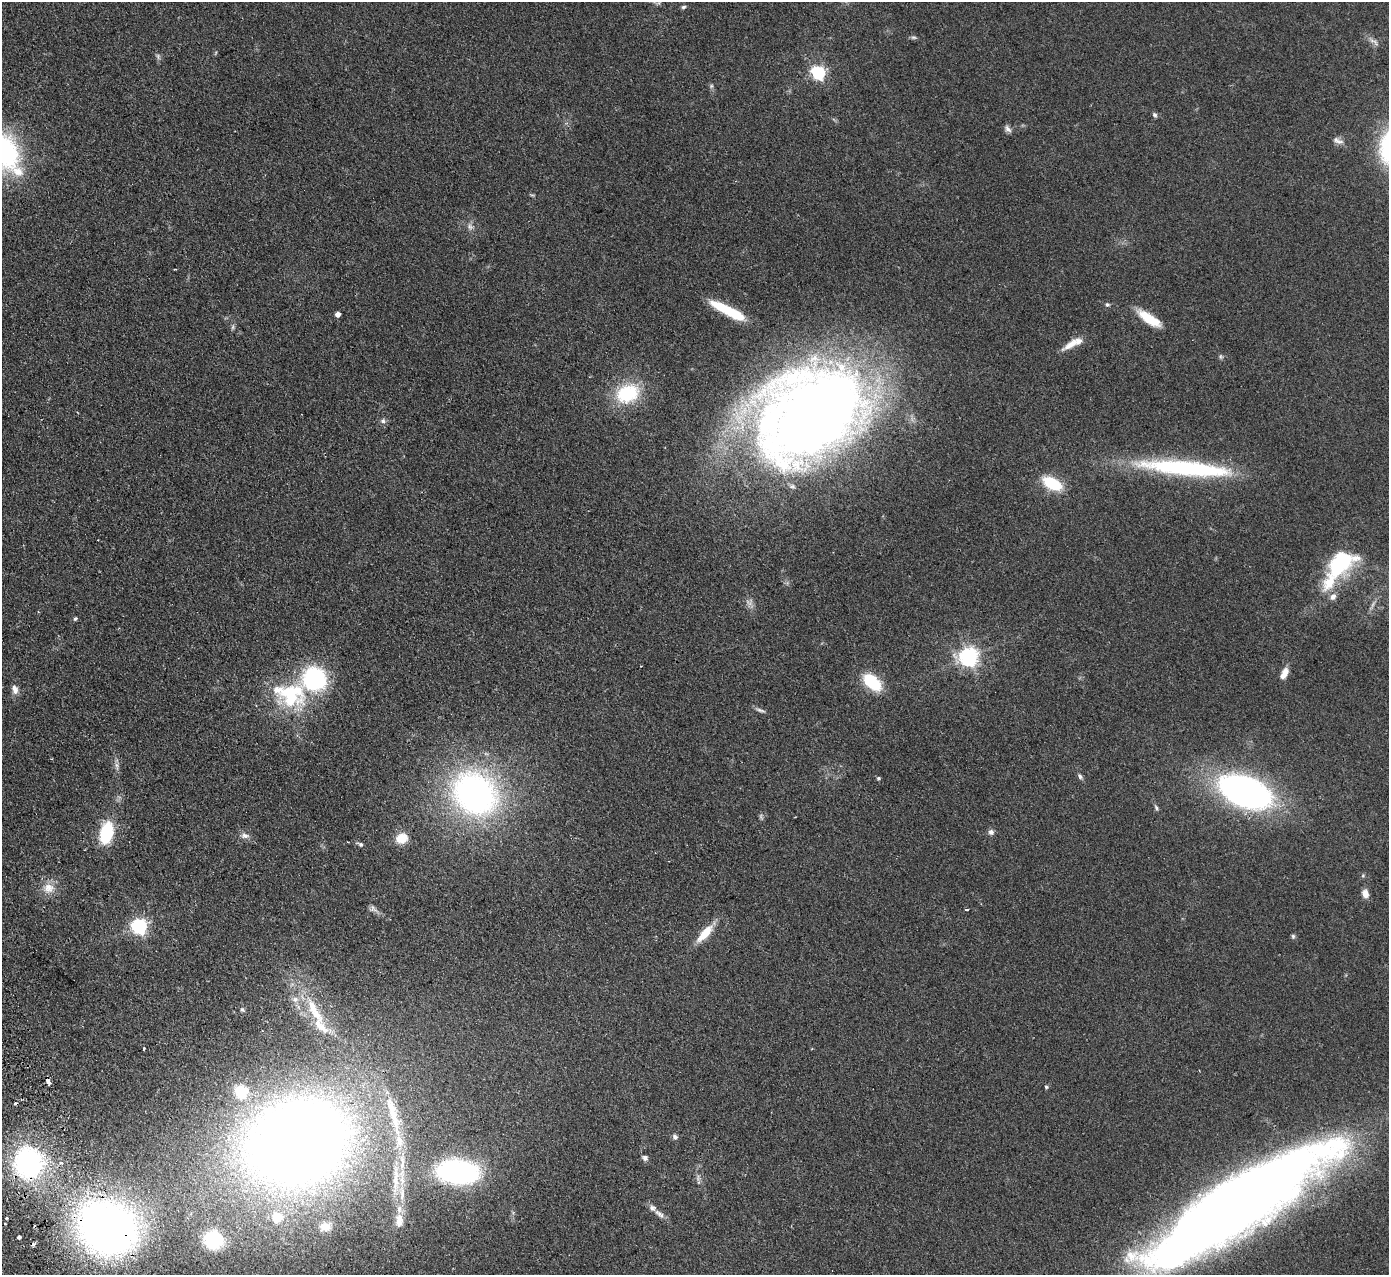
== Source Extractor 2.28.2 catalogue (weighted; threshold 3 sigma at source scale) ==
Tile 7 of 4 x 4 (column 3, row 2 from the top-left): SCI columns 2829-4215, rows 2728-4000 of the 5655 x 5585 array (HDU 1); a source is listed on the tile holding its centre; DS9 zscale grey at full resolution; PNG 1391 x 1277 px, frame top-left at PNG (2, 2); no overlay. Shown black and unused: <1% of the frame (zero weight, under 2 of 3 exposures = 3% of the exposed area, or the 3 px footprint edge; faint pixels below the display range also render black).
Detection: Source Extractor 2.28.2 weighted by HDU 2 'WHT'; one run over the whole footprint, this tile lists its part. Background 0.145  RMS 0.01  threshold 0.0452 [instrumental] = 3 sigma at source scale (4.5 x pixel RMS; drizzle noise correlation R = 1.50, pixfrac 1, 0.05/0.05 arcsec/px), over >= 5 px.
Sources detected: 101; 4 too faint to see at this stretch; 6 inside a brighter object's white glare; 4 cosmic-ray / hot-pixel residue — not listed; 11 inside a brighter listed object's ellipse — not listed separately; the other 76 listed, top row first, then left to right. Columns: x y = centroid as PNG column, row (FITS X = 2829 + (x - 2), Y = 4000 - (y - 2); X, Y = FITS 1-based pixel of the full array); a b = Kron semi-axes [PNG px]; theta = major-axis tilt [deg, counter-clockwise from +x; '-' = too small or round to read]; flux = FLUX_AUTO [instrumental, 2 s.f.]
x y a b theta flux
683 7 6 4 16 1.7
913 37 8 5 -6 1.8
1374 41 20 5 -36 4.5
215 53 6 3 70 1
158 56 8 5 -71 2.2
818 72 6 6 - 200
711 86 6 5 - 1.7
1155 115 7 5 -45 2.1
1008 129 10 7 -53 3.5
1338 141 16 7 -23 4.9
5 152 39 28 -70 150
470 227 9 7 -69 3.7
175 269 4 2 - 0.78
1107 305 6 6 - 1.9
731 312 36 9 -27 44
338 314 4 4 - 7.6
1149 319 31 10 -34 24
233 327 7 4 89 1.8
1071 344 27 8 33 13
627 393 26 20 21 59
810 413 120 84 41 1200
383 421 7 6 - 2.7
1185 468 109 16 -5 150
1052 483 20 10 -28 40
1340 564 36 22 42 85
1333 597 9 8 - 5
75 619 6 4 55 1.5
968 657 7 7 - 500
1284 673 14 6 61 9.5
314 679 28 22 36 120
872 682 21 12 -41 43
15 689 13 7 -74 6.1
291 696 45 30 -28 79
760 710 14 4 -19 2.9
117 766 13 5 -81 3.6
1080 776 8 5 -54 2.4
878 778 5 4 - 1.7
1245 792 44 24 -22 390
475 794 43 35 -40 340
1156 808 8 5 -68 2
106 832 15 9 76 72
991 832 7 7 - 3.3
245 836 12 7 -6 4.6
402 838 10 8 22 21
360 844 8 5 -28 2.2
48 888 16 14 -1 13
1365 893 9 7 -74 7.5
373 909 12 7 -46 3.6
967 910 4 3 - 1.2
139 926 6 6 - 290
705 933 26 8 47 21
1293 936 6 5 - 1.7
295 999 8 7 - 4.4
242 1010 6 5 - 1.7
321 1027 33 15 -46 27
144 1049 3 3 - 5.9
48 1081 6 3 -58 22
1046 1087 5 4 - 1.4
675 1137 8 6 -52 2.7
298 1141 100 81 21 1300
645 1158 7 6 - 3
28 1162 27 25 -85 190
61 1162 4 4 - 3.3
402 1162 28 7 -89 17
458 1172 31 17 -5 230
396 1177 15 7 55 8.6
402 1194 26 6 88 14
1235 1204 174 41 32 1700
659 1214 17 7 -39 5.8
6 1218 3 3 - 1.7
399 1220 20 10 88 11
5 1224 3 2 - 1.3
325 1227 16 11 14 8.3
107 1228 45 40 -31 670
19 1237 4 4 - 4.5
213 1240 15 14 - 53
Overlapping masked pixels (flux is a lower limit): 4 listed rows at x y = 48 1081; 28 1162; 1235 1204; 107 1228
Isophote crosses this tile's border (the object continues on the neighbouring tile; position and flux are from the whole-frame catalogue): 1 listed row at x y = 5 152